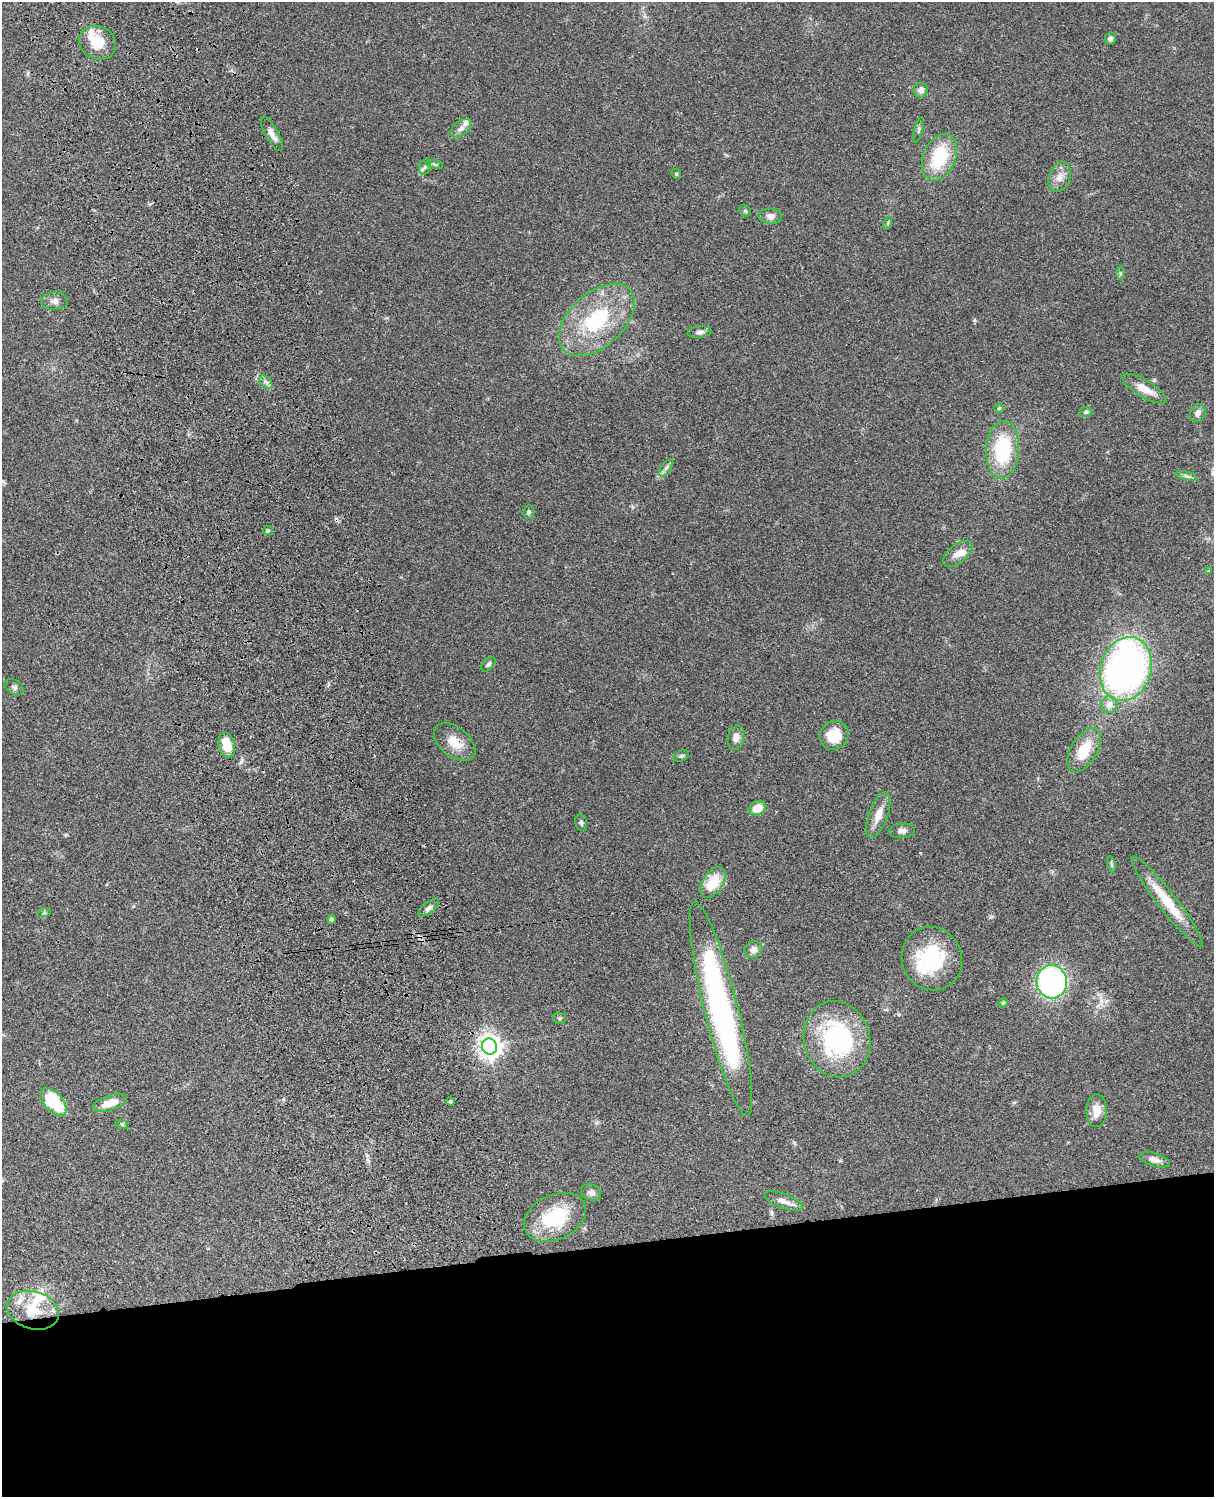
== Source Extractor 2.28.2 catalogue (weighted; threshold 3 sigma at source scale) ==
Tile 11 of 4 x 3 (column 3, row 3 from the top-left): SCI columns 2546-3757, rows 278-1772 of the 5088 x 4927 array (HDU 1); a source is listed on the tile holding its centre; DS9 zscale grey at full resolution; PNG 1216 x 1499 px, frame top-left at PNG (2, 2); each listed source drawn as its Kron ellipse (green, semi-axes under 4 px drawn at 4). Shown black and unused: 17% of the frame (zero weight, under 3 of 4 exposures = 6% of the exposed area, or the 3 px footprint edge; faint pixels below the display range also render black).
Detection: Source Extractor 2.28.2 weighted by HDU 2 'WHT'; one run over the whole footprint, this tile lists its part. Background 0.0799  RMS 0.0058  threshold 0.0261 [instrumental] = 3 sigma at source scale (4.5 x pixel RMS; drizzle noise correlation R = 1.50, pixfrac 1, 0.05/0.05 arcsec/px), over >= 5 px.
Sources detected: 76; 1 cosmic-ray / hot-pixel residue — neither listed nor drawn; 7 inside a brighter listed object's ellipse — not listed separately; the other 68 listed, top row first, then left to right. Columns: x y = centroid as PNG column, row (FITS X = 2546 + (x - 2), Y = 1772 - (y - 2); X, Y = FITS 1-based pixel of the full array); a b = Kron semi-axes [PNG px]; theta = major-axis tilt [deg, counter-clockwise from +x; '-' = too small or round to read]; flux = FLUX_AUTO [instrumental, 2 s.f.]
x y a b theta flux
1110 39 6 5 - 1.6
98 43 19 16 -26 13
921 90 7 7 - 3
461 128 11 7 38 2.9
918 130 13 2 73 0.82
272 134 19 6 -62 4
940 157 24 16 67 30
435 164 8 4 -9 1
425 167 8 6 69 1.6
676 174 5 4 - 0.72
1060 177 15 10 67 4.9
745 211 6 5 - 0.87
770 216 11 7 -7 3.5
888 223 6 3 71 0.77
1121 273 6 4 90 0.95
54 301 13 9 1 3.2
597 320 45 27 42 46
699 332 12 5 6 2.2
266 382 8 5 -44 1.7
1144 389 25 8 -31 8.1
999 408 5 4 - 0.58
1086 412 6 5 - 1.1
1198 413 9 7 63 2.8
1003 450 29 16 87 38
666 468 10 5 54 1.8
1186 476 11 3 -11 1.3
529 512 7 5 89 1.2
268 530 5 4 - 0.83
958 554 17 9 39 4.8
1209 571 4 3 - 0.69
488 664 9 5 46 1.5
1126 669 33 25 72 260
14 687 10 7 -31 1.5
1109 705 8 8 - 4.6
834 735 15 14 - 12
736 738 12 8 80 3.5
455 742 24 14 -39 9.6
227 745 13 8 -76 12
1084 750 24 13 60 17
682 756 8 5 26 1.1
757 808 9 7 26 8.2
878 815 24 9 71 6.9
581 823 8 6 -76 1.4
902 831 13 7 7 2.5
1111 865 8 4 -81 0.99
713 883 17 10 56 15
1167 902 57 9 -52 19
429 908 12 5 37 2
44 913 7 4 19 0.87
331 919 4 4 - 1.3
753 950 9 8 - 3.3
932 959 32 30 -64 41
1052 982 16 15 - 130
1003 1003 5 4 - 0.66
721 1009 110 16 -76 160
560 1018 6 6 - 1.1
837 1039 38 33 -75 69
489 1046 8 7 - 500
53 1102 17 9 -50 30
450 1102 4 4 - 0.91
110 1103 17 7 17 8.1
1097 1111 16 10 90 7.2
122 1124 7 4 -19 0.79
1154 1160 16 6 -17 3.5
591 1193 10 8 -28 2.6
784 1201 20 7 -20 4.5
555 1217 32 22 25 34
33 1310 26 19 -17 18
Overlapping masked pixels (flux is a lower limit): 2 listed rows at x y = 455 742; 721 1009